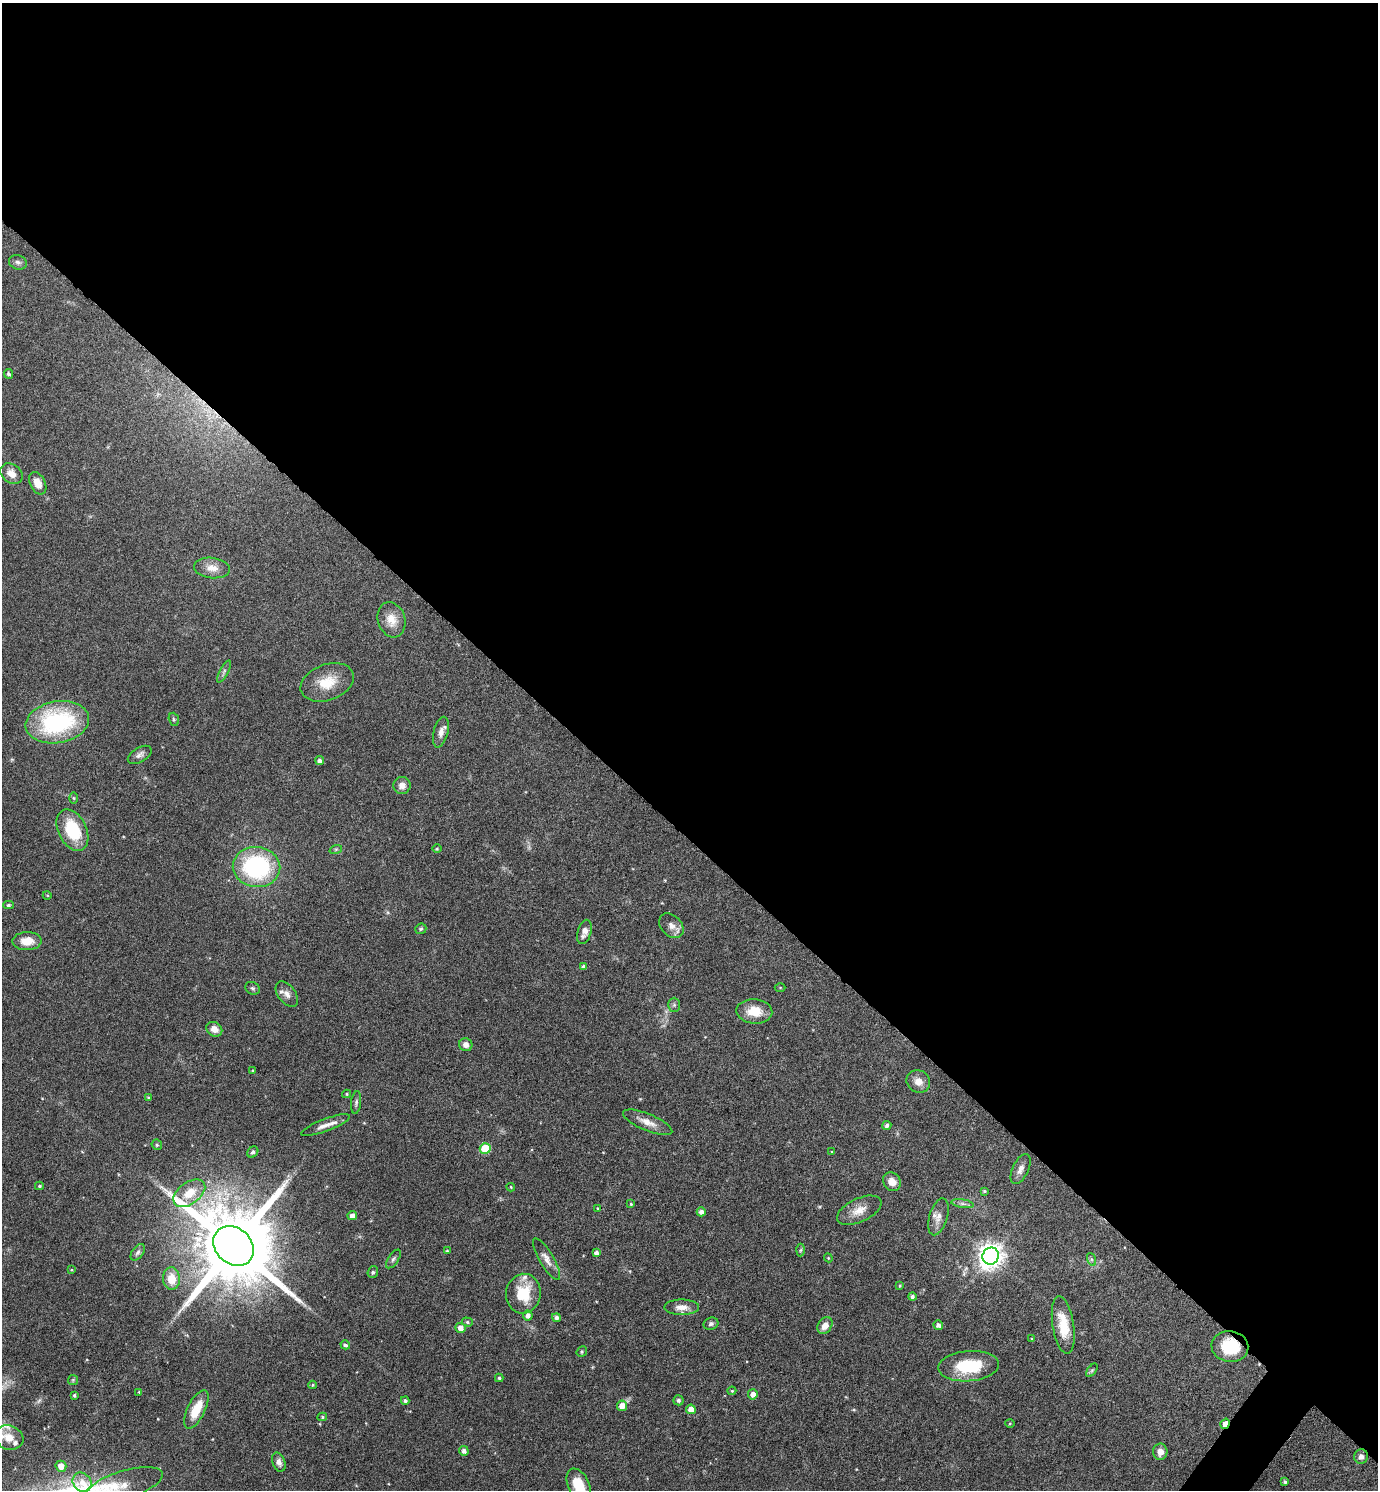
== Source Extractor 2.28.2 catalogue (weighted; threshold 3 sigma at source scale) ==
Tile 3 of 4 x 4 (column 3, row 1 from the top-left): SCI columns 2910-4285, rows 4468-5955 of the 5958 x 5955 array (HDU 1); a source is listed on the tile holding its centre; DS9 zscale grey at full resolution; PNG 1380 x 1492 px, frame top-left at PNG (2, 3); each listed source drawn as its Kron ellipse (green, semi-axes under 4 px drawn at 4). Shown black and unused: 57% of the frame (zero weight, under 4 of 8 exposures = <1% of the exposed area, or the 3 px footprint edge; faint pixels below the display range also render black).
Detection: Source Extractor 2.28.2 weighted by HDU 2 'WHT'; one run over the whole footprint, this tile lists its part. Background 0.116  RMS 0.0051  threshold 0.0209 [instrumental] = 3 sigma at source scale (4.09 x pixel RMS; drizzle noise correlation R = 1.36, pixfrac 0.8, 0.05/0.05 arcsec/px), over >= 5 px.
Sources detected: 120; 1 too faint to see at this stretch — neither listed nor drawn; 5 inside a brighter listed object's ellipse — not listed separately; the other 114 listed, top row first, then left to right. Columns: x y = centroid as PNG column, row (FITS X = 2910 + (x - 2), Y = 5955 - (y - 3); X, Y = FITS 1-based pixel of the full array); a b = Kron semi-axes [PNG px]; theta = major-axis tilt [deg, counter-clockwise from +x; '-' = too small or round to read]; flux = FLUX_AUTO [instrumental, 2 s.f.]
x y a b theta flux
18 262 9 7 -18 1.5
9 374 5 4 - 1
11 474 12 9 -39 4.3
38 483 12 7 -63 5.3
212 568 18 10 -6 5.1
391 620 18 13 -73 6.5
224 672 12 4 63 1.2
327 682 27 18 20 12
174 719 7 5 -69 0.78
57 722 32 21 10 58
441 732 16 7 75 3.1
140 755 13 7 30 2
320 761 4 4 - 1.6
402 786 8 8 - 3
74 798 6 4 -89 0.59
72 830 22 14 -63 22
336 849 6 4 18 0.7
437 849 5 3 - 0.41
256 867 24 20 -7 60
47 895 4 3 - 0.36
8 905 5 4 - 0.71
671 926 14 10 -47 3.3
421 929 6 5 - 0.73
584 932 12 6 73 3
27 941 14 9 1 6.6
584 967 4 4 - 1.3
252 988 7 6 - 1
780 988 5 3 - 0.43
287 994 15 8 -54 3
674 1005 7 6 - 1
754 1011 18 12 -4 8.5
214 1029 8 7 - 2.9
466 1045 7 6 - 2.5
253 1071 4 4 - 0.65
918 1081 12 11 - 3.9
347 1094 4 4 - 0.57
148 1097 4 3 - 0.45
356 1102 11 5 83 1.3
648 1122 26 8 -22 5.1
325 1125 26 6 21 3.8
887 1125 4 4 - 1.4
157 1145 5 5 - 0.85
485 1149 5 5 - 19
253 1152 6 5 - 0.98
832 1152 4 3 - 0.41
1020 1169 16 8 65 2.9
892 1182 10 8 -53 4.3
39 1186 4 3 - 0.75
511 1187 4 3 - 0.5
984 1191 4 3 - 0.62
189 1193 18 11 36 8.9
631 1204 4 4 - 0.69
963 1204 11 4 -9 1.5
598 1208 4 4 - 0.47
859 1210 24 11 25 6
701 1212 4 4 - 1.7
352 1216 4 4 - 2.8
938 1217 19 9 73 3.8
234 1246 22 18 -43 8000
800 1250 6 4 87 0.7
447 1251 4 3 - 0.68
138 1252 9 5 54 1.2
596 1253 4 4 - 1.5
991 1256 8 8 - 450
828 1258 4 4 - 0.47
393 1259 11 5 56 1.2
547 1259 24 7 -59 3.6
1091 1259 6 4 -71 0.97
71 1270 4 3 - 0.41
373 1272 6 5 - 0.8
171 1279 11 8 -85 7.3
900 1286 3 3 - 0.46
523 1294 20 17 83 15
912 1297 4 4 - 1
682 1307 17 7 0 4.1
528 1315 5 4 - 2.2
557 1318 4 4 - 1.5
467 1322 5 4 - 0.77
711 1324 7 6 - 1.2
938 1325 5 4 - 1.7
1063 1325 29 10 -81 12
825 1326 9 6 56 3.7
460 1328 5 5 - 3.2
1032 1339 3 3 - 0.51
345 1345 5 4 - 1.2
1230 1347 18 15 -9 17
582 1352 6 4 49 0.67
969 1366 30 15 4 22
1092 1370 8 4 54 0.76
499 1378 4 3 - 0.81
73 1380 5 5 - 0.6
313 1385 4 4 - 0.58
732 1391 4 4 - 0.53
139 1392 4 3 - 0.38
753 1394 5 5 - 2.7
74 1395 3 3 - 0.75
678 1400 5 5 - 0.97
405 1401 4 4 - 1
622 1406 5 5 - 4.7
196 1409 21 8 64 11
691 1409 5 5 - 4.7
322 1417 5 4 - 0.63
1010 1424 5 3 - 0.45
1225 1424 5 3 - 6.8
9 1438 15 12 -19 5.8
464 1451 5 4 - 1.8
1160 1452 8 7 - 3.5
1361 1456 7 7 - 1.9
279 1462 10 6 -71 2.3
61 1466 5 5 - 4.4
82 1482 10 8 -46 4.3
1285 1482 4 3 - 0.98
124 1485 40 14 17 11
579 1485 17 10 -65 12
Overlapping masked pixels (flux is a lower limit): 2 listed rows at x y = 1230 1347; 1225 1424
Isophote crosses this tile's border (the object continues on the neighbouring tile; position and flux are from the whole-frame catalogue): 2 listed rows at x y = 124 1485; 579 1485